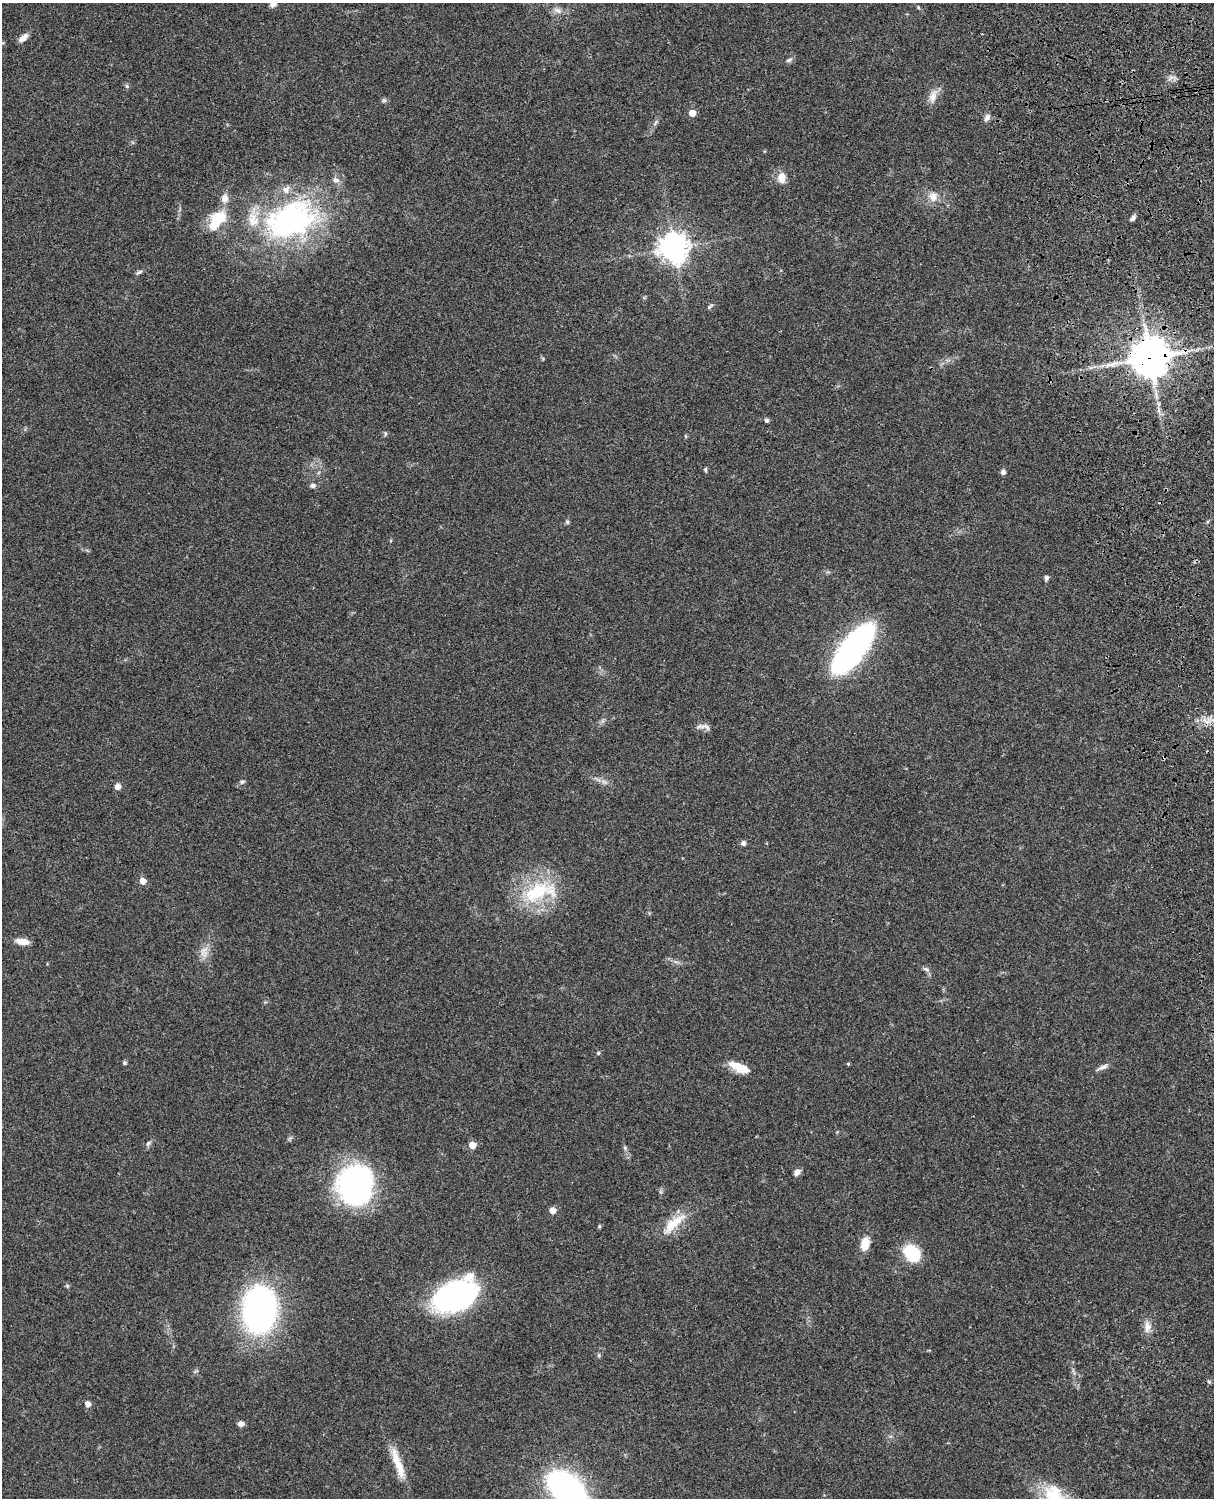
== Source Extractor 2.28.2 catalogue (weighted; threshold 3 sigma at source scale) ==
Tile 6 of 4 x 3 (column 2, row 2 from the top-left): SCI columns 1331-2542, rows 1659-3154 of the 5088 x 4926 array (HDU 1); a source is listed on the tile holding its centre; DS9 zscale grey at full resolution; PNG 1216 x 1500 px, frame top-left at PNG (2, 3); no overlay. Shown black and unused: <1% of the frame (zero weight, under 3 of 4 exposures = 6% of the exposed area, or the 3 px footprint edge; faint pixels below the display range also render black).
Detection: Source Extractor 2.28.2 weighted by HDU 2 'WHT'; one run over the whole footprint, this tile lists its part. Background 0.0793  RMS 0.0058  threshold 0.0261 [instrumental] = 3 sigma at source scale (4.5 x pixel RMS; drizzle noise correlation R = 1.50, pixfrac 1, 0.05/0.05 arcsec/px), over >= 5 px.
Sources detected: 70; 1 too faint to see at this stretch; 1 inside a brighter object's white glare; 1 cosmic-ray / hot-pixel residue — not listed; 4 inside a brighter listed object's ellipse — not listed separately; the other 63 listed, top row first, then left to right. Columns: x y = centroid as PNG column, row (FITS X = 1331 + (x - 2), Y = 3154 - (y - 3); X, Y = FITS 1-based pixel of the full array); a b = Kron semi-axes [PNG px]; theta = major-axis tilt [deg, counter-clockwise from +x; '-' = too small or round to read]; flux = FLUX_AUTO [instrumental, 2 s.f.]
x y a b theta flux
273 4 8 7 - 2.6
918 7 5 4 - 0.64
558 10 13 6 -27 3
23 38 13 6 40 3.6
789 60 9 5 20 1.4
127 86 6 5 - 0.94
933 96 19 10 70 5.1
384 100 6 5 - 1.1
692 113 5 5 - 9.1
987 117 10 7 63 2.2
655 123 10 3 61 1.3
781 178 14 10 -88 5.6
933 197 14 12 86 5.7
1133 218 8 5 50 1.9
217 220 26 15 51 20
291 220 67 43 20 130
674 248 10 10 - 660
139 272 11 4 31 1.3
710 306 9 3 37 1
1150 357 12 12 - 1600
766 420 4 4 - 1.8
385 434 6 4 72 0.76
705 469 6 4 89 0.82
1003 472 6 5 - 2.1
313 485 7 5 5 1.8
567 522 6 5 - 0.95
1046 578 6 5 - 1.4
853 649 47 16 53 220
1205 720 12 4 -46 2.5
703 727 21 6 -8 2.8
242 782 7 6 - 1.2
117 787 5 5 - 3.7
743 843 6 6 - 1.7
143 881 5 5 - 5.4
539 892 51 25 16 40
22 941 15 7 -9 5.7
204 952 16 11 74 5.5
926 969 10 5 -19 1.5
598 1053 5 4 - 0.7
124 1063 5 4 - 0.88
848 1064 4 4 - 0.54
736 1065 19 10 -12 8.3
1103 1067 13 5 21 2.3
148 1143 9 5 46 1.5
472 1145 5 5 - 8.1
625 1148 6 5 - 0.96
797 1172 9 6 45 2.4
355 1185 36 33 73 130
553 1210 5 5 - 7
673 1224 40 12 42 15
599 1226 5 5 - 0.68
865 1243 14 9 75 8.7
912 1253 16 12 -46 29
67 1286 5 5 - 0.83
455 1296 28 17 20 220
260 1310 39 26 88 230
1147 1327 16 9 87 4.6
599 1356 7 3 90 0.77
1209 1382 5 5 - 0.89
88 1404 5 5 - 3.9
241 1423 7 6 - 2.4
398 1464 44 9 -71 12
566 1488 27 14 -38 250
Overlapping masked pixels (flux is a lower limit): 1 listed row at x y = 1150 357
Isophote crosses this tile's border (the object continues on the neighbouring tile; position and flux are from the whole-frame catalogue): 2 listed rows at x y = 273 4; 566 1488